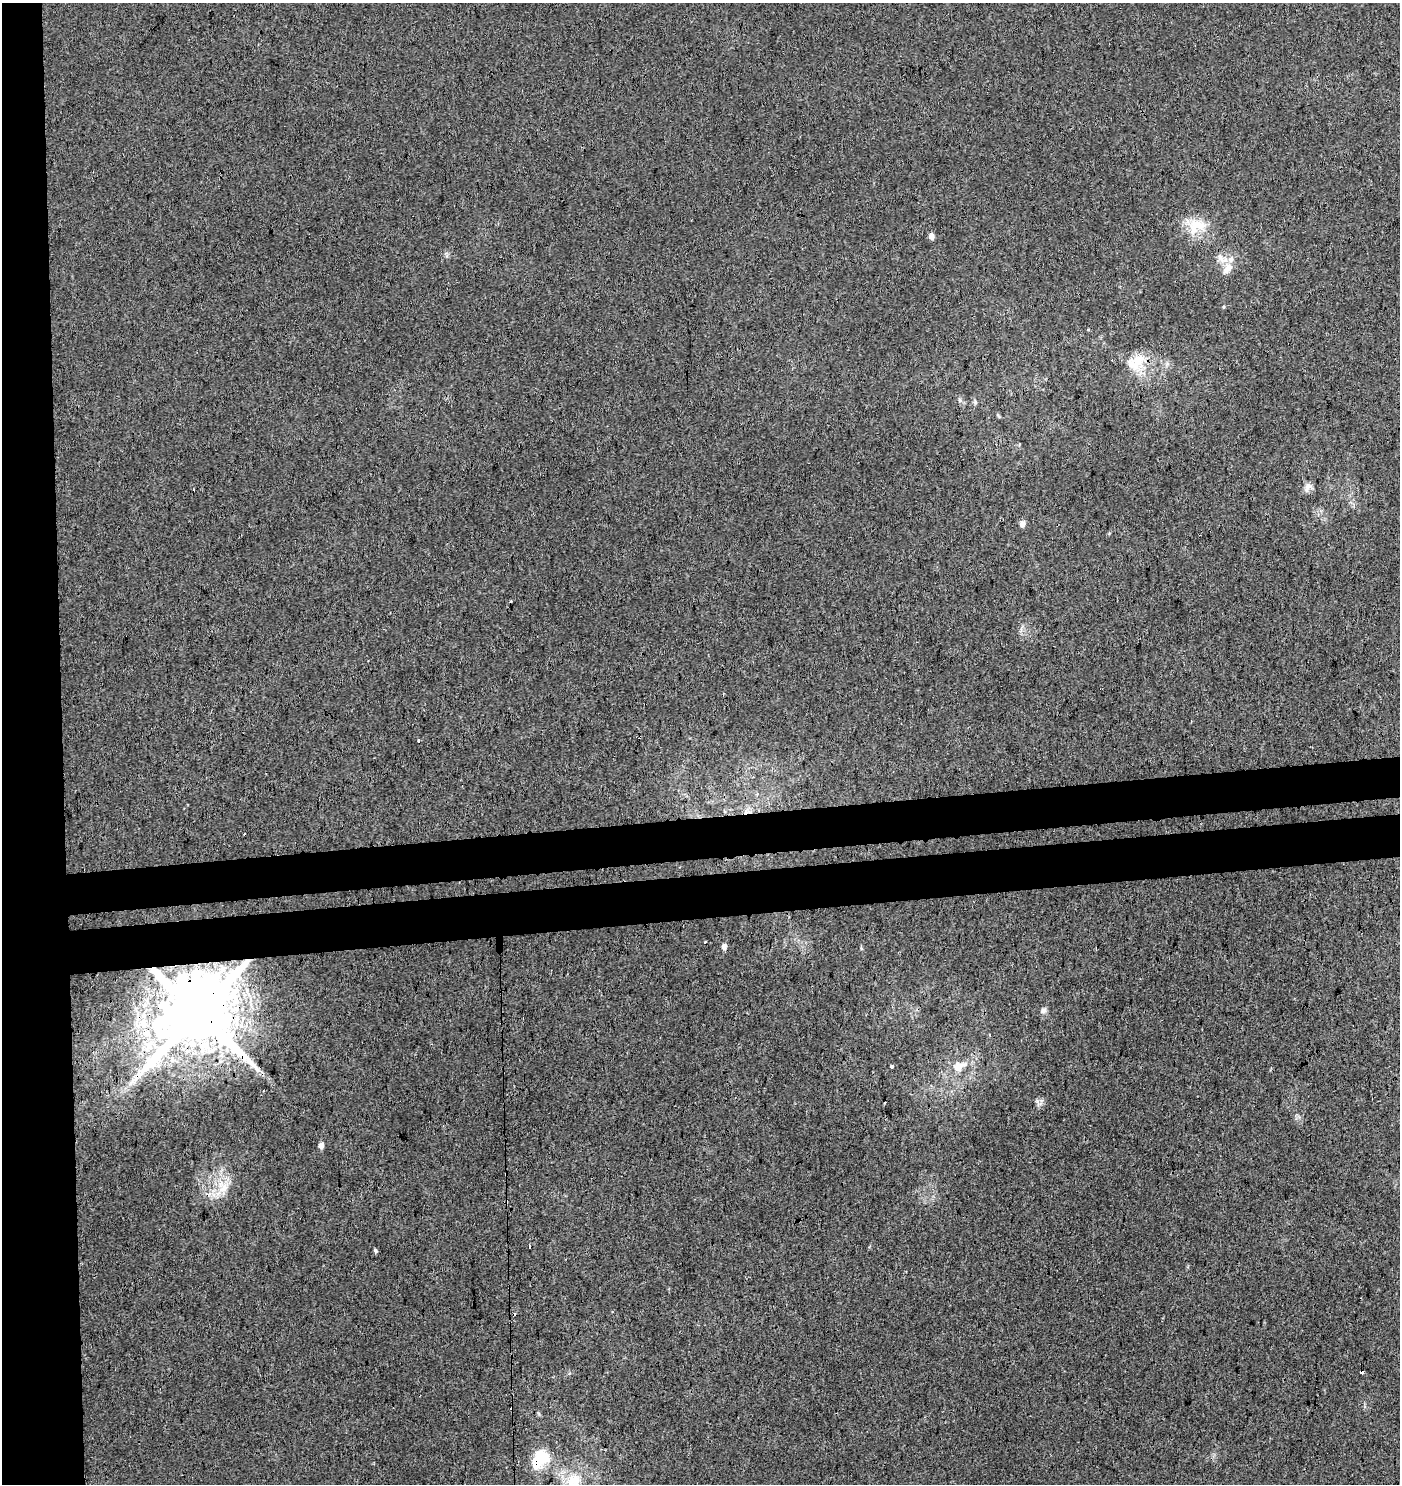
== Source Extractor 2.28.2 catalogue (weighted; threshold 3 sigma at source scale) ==
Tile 4 of 3 x 3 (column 1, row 2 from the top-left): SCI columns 3-1400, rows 1534-3015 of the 4244 x 4552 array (HDU 1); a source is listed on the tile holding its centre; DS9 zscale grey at full resolution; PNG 1402 x 1486 px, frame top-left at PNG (2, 3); no overlay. Shown black and unused: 10% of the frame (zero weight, under 3 of 4 exposures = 5% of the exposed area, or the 3 px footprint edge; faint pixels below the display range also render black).
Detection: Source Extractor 2.28.2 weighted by HDU 2 'WHT'; one run over the whole footprint, this tile lists its part. Background -0.00215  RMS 0.0037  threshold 0.0169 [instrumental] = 3 sigma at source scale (4.5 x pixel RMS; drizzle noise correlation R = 1.50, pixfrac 1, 0.0396/0.0396 arcsec/px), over >= 5 px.
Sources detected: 34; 5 cosmic-ray / hot-pixel residue — not listed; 2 inside a brighter listed object's ellipse — not listed separately; the other 27 listed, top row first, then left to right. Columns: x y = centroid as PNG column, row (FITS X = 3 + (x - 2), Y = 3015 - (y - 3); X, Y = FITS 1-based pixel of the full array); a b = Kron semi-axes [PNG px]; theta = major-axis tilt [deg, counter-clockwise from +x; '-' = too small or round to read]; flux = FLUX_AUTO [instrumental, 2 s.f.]
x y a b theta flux
1194 226 27 16 55 8.7
931 236 6 6 - 1.9
1226 270 13 9 50 3
1133 364 27 16 -32 8.6
960 400 6 4 -89 0.63
975 402 5 5 - 0.59
1308 487 14 7 55 1.8
194 489 3 2 - 0.5
1022 524 8 7 - 1.5
511 601 2 2 - 0.36
419 740 3 3 - 2
757 794 5 3 - 0.5
245 834 3 2 - 0.74
724 947 6 5 - 1.7
1043 1010 9 6 54 1.2
197 1013 21 18 58 5300
990 1035 3 2 - 0.4
892 1066 4 3 - 2
958 1066 17 13 22 5.4
321 1145 6 5 - 1.8
506 1174 3 2 - 0.33
223 1187 20 15 -62 8
529 1247 4 3 - 5.6
375 1251 5 3 - 0.78
1362 1372 4 3 - 2.4
540 1459 30 18 53 12
574 1481 22 20 59 9.8
Overlapping masked pixels (flux is a lower limit): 4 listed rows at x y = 197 1013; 506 1174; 1362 1372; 540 1459
Isophote crosses this tile's border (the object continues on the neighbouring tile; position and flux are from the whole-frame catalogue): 1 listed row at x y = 574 1481
Unlisted compact peaks at least as high as the median listed source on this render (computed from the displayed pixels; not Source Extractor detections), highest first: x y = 1040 1104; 1223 307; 1167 364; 861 948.